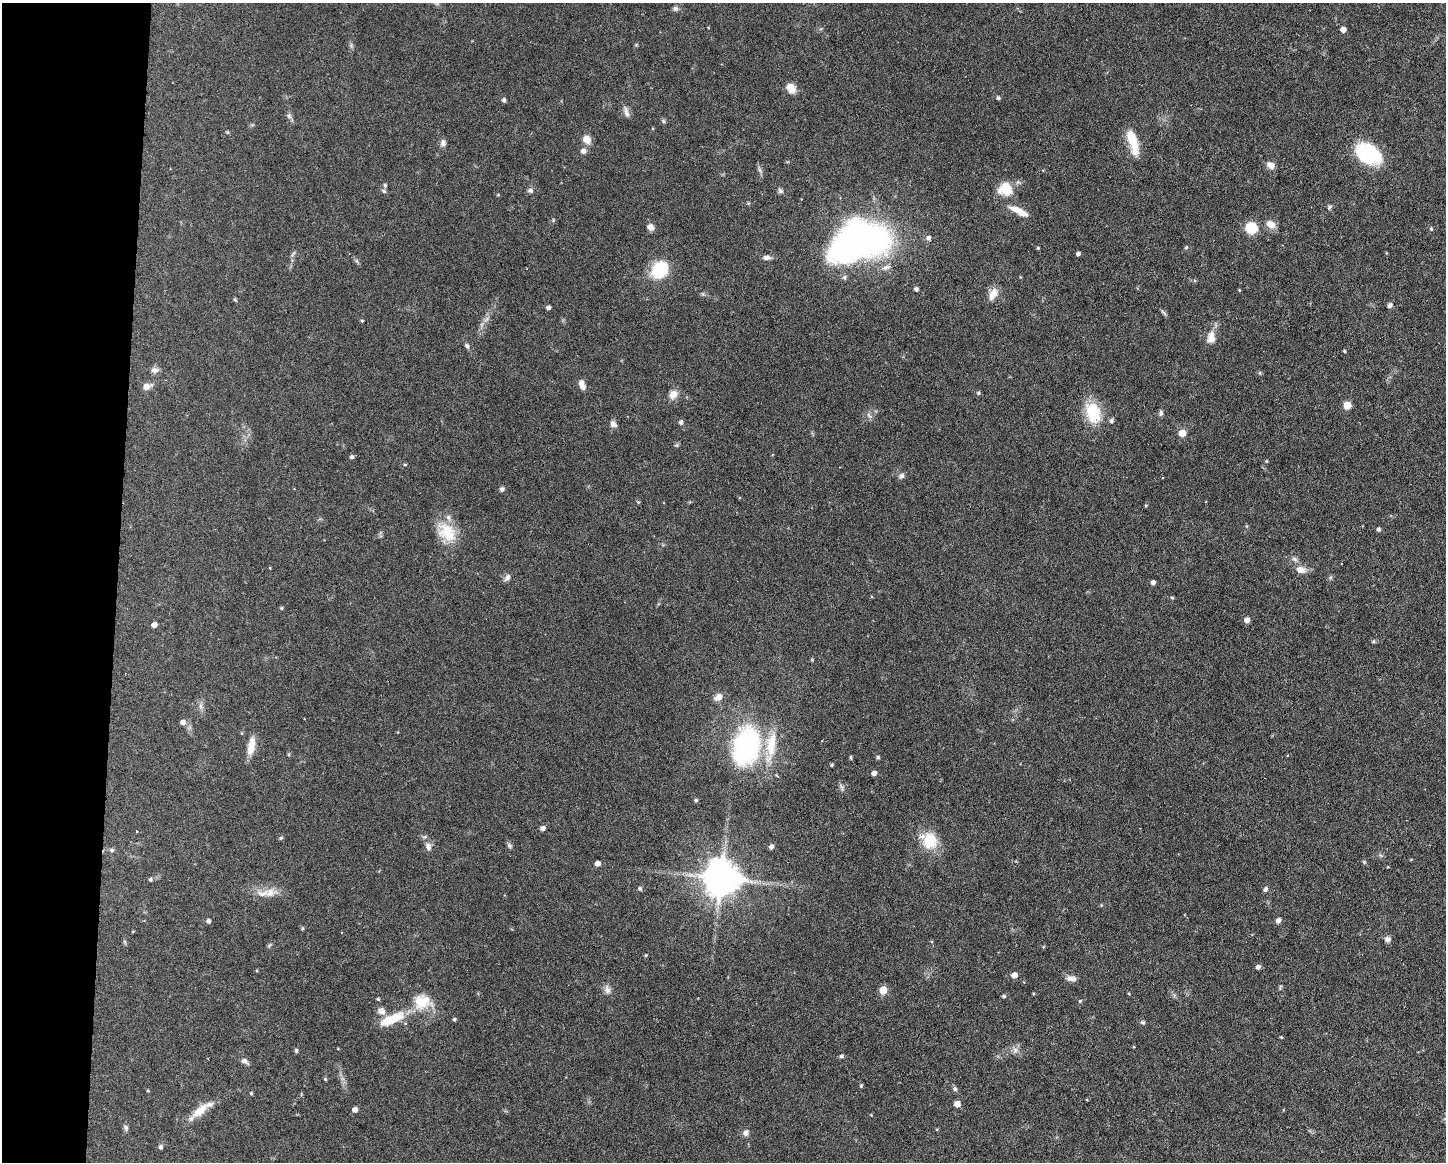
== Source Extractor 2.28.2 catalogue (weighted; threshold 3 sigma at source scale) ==
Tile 4 of 3 x 4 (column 1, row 2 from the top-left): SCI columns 222-1665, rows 2319-3478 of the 4662 x 4637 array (HDU 1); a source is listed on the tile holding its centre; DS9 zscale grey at full resolution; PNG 1448 x 1164 px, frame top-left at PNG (2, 3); no overlay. Shown black and unused: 8% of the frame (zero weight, under 3 of 6 exposures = <1% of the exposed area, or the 3 px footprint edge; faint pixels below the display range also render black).
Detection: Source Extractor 2.28.2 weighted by HDU 2 'WHT'; one run over the whole footprint, this tile lists its part. Background 0.0934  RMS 0.0049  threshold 0.0202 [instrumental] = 3 sigma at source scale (4.09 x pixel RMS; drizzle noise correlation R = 1.36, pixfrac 0.8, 0.05/0.05 arcsec/px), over >= 5 px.
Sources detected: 148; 1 inside a brighter object's white glare — not listed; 7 inside a brighter listed object's ellipse — not listed separately; the other 140 listed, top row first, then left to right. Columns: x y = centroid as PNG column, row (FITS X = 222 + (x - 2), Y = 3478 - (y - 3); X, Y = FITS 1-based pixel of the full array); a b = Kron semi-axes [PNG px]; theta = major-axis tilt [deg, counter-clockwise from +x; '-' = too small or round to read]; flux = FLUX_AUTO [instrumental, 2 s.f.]
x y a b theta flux
675 8 7 6 - 1.2
1343 29 4 4 - 3.3
636 45 6 3 19 0.44
791 88 13 9 -48 3.9
998 98 4 4 - 0.93
504 100 4 4 - 1.2
626 112 15 5 -74 2
289 116 8 6 -87 1.3
663 121 5 5 - 0.76
587 139 10 8 -50 4.2
1132 141 29 9 -74 11
443 143 9 7 -82 1.6
583 151 7 6 - 1.7
1368 154 30 19 -32 28
1271 165 10 8 -24 2.9
760 170 7 4 -71 0.98
385 185 5 4 - 0.74
1006 189 13 11 -68 10
530 190 8 6 -11 1.2
384 191 6 5 - 0.79
780 191 8 6 -38 1.1
498 195 4 3 - 0.39
1330 207 7 4 46 0.75
1019 211 25 7 -26 5.5
1270 224 13 9 -30 3.6
650 227 8 7 - 2.4
1251 228 12 11 - 11
1431 229 5 4 - 0.5
928 238 5 5 - 1.5
861 242 61 35 17 180
1186 247 5 4 - 0.55
1038 248 3 3 - 0.54
293 254 9 3 56 0.85
1078 254 4 4 - 1.1
767 258 10 6 7 1.7
660 269 13 10 48 28
1195 281 5 4 - 0.58
916 289 4 4 - 1.5
1239 290 4 3 - 0.39
993 294 17 9 61 4
1390 305 8 5 57 1.1
548 307 4 4 - 1.4
1164 313 9 3 -58 0.87
362 321 4 3 - 0.56
1211 335 14 9 53 3.5
467 346 8 5 -67 0.99
1344 351 4 3 - 0.61
154 370 11 7 -5 2
1260 373 5 3 - 0.5
582 385 11 6 -70 3.6
147 387 9 6 17 3.6
978 393 5 5 - 0.76
673 394 11 9 54 3.7
1347 405 5 5 - 10
1093 412 22 14 -76 18
1161 413 8 5 80 1
1111 421 7 5 80 0.97
681 422 5 5 - 1.3
613 424 9 7 -47 1.8
1182 433 5 5 - 8.8
352 457 4 4 - 1.1
405 465 5 3 - 0.49
902 476 8 6 58 1.3
502 489 6 6 - 1
638 502 5 4 - 0.48
1146 506 4 4 - 0.45
1378 529 4 4 - 1.1
447 532 28 19 -48 13
1294 559 8 5 -27 1.3
270 568 4 2 - 0.3
1300 569 12 9 -12 3.7
507 578 10 6 57 1.7
1153 582 4 4 - 1.8
1172 598 5 4 - 0.56
281 608 4 4 - 0.54
1247 620 5 5 - 2.9
154 625 5 4 - 3.3
1373 641 5 5 - 0.74
719 697 9 7 33 3.5
201 706 10 4 -90 1.5
183 722 5 5 - 1.9
746 745 34 22 73 84
251 746 21 8 79 6.2
771 746 47 13 82 15
289 754 5 3 - 0.46
851 757 6 3 -82 0.5
878 757 4 4 - 0.82
831 765 4 3 - 0.63
874 773 4 4 - 2.1
842 787 11 3 -72 0.91
696 800 5 4 - 0.71
543 828 5 4 - 2.1
281 838 5 4 - 0.56
930 841 20 18 -83 13
509 845 8 6 -59 0.98
428 846 11 7 -66 2.4
771 847 5 4 - 1.8
112 850 7 5 20 0.87
1364 862 6 4 -1 0.49
597 863 4 4 - 2.8
721 878 10 10 - 1200
150 880 5 5 - 0.76
640 889 5 5 - 0.82
1265 889 7 5 71 1
263 894 21 9 9 4.9
1101 905 5 4 - 0.44
1278 920 6 6 - 1.5
208 921 5 4 - 1.4
1388 939 7 7 - 1.8
646 955 4 4 - 0.47
1258 967 5 4 - 1.8
1014 975 5 5 - 3.3
1071 979 13 6 -6 2.3
1280 987 9 3 79 0.57
607 990 11 8 -79 2.1
883 990 5 5 - 12
1033 994 4 3 - 0.39
1004 996 4 4 - 0.75
378 999 4 3 - 0.62
1080 1001 4 4 - 0.53
422 1002 25 21 -7 12
394 1018 35 14 30 11
454 1019 4 4 - 0.71
1143 1022 7 4 -19 0.73
1281 1037 3 3 - 0.41
296 1050 6 4 -77 0.69
1015 1050 7 7 - 1.7
841 1056 5 5 - 0.89
245 1061 10 6 -37 1.7
325 1079 5 4 - 0.52
861 1086 5 3 - 0.62
955 1089 7 5 -74 0.97
251 1093 4 3 - 0.61
957 1104 5 5 - 4.2
355 1110 4 4 - 3.1
200 1111 21 9 39 8.1
871 1115 3 3 - 0.33
126 1128 8 5 -88 1.1
746 1133 7 7 - 2
160 1147 5 5 - 1